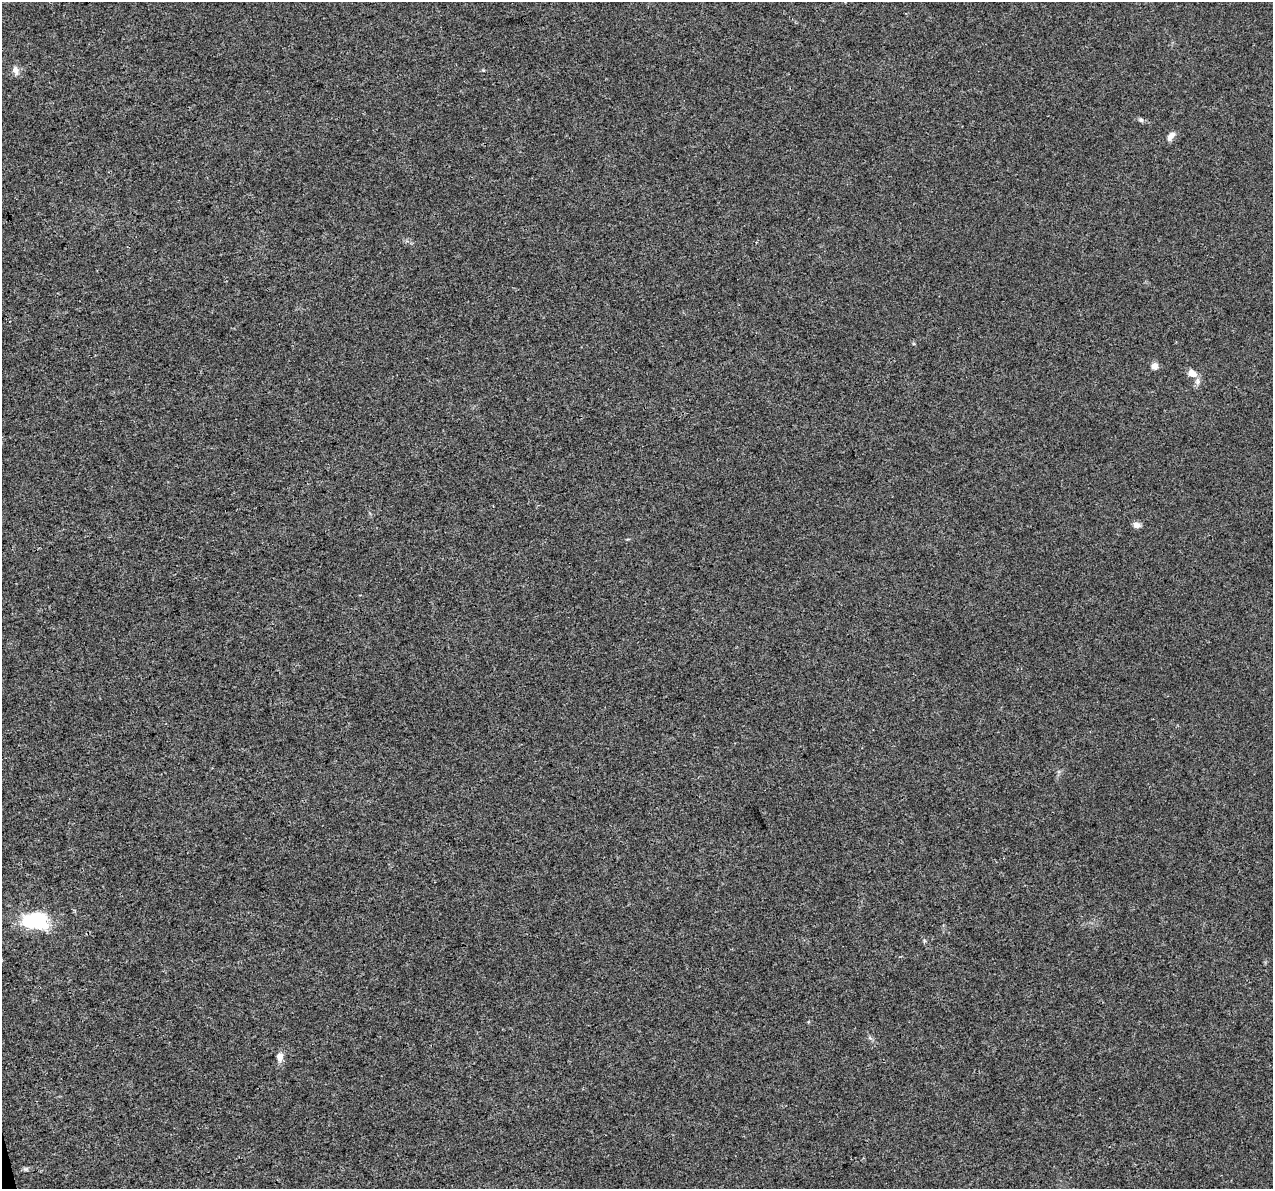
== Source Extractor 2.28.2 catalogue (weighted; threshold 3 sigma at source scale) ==
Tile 7 of 4 x 4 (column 3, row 2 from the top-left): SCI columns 2544-3814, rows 2462-3648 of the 5085 x 4877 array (HDU 1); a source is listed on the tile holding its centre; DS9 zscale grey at full resolution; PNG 1275 x 1191 px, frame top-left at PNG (2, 2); no overlay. Shown black and unused: <1% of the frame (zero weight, under 3 of 4 exposures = <1% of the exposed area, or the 3 px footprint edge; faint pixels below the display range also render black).
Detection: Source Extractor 2.28.2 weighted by HDU 2 'WHT'; one run over the whole footprint, this tile lists its part. Background 0.00463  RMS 0.0025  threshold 0.0112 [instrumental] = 3 sigma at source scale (4.5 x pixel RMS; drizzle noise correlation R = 1.50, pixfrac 1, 0.0396/0.0396 arcsec/px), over >= 5 px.
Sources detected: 13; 2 inside a brighter object's white glare — not listed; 1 inside a brighter listed object's ellipse — not listed separately; the other 10 listed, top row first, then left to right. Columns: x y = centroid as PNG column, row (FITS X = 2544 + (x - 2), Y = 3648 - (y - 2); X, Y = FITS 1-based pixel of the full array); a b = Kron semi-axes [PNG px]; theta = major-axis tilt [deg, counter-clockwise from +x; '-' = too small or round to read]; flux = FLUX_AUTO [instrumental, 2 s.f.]
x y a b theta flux
15 70 12 8 -70 1.3
1141 120 6 6 - 0.5
1171 136 12 6 54 1.5
1155 366 5 4 - 3.2
1193 373 11 8 -25 1.9
1136 525 6 6 - 1.6
33 922 28 15 1 14
924 941 6 4 73 0.3
280 1056 11 8 85 1.5
25 1169 7 5 0 0.47